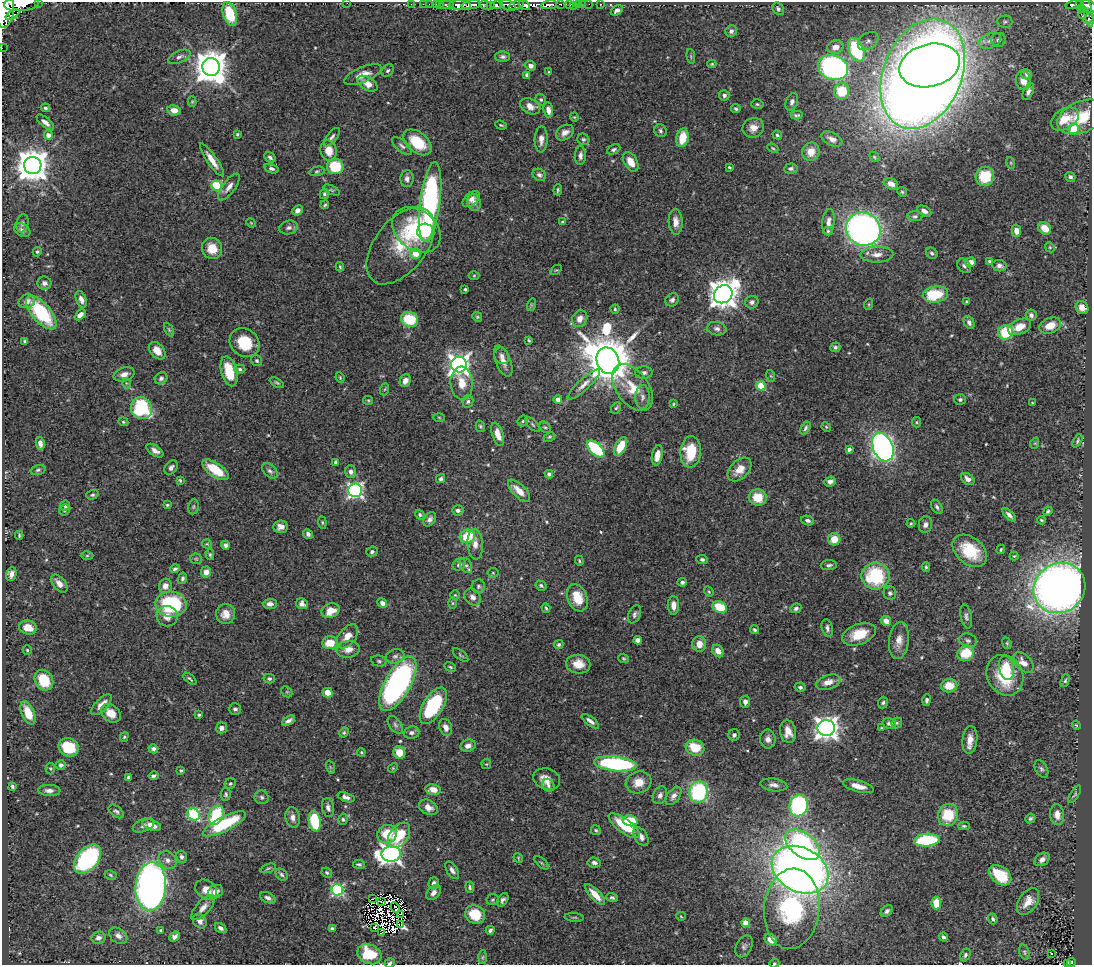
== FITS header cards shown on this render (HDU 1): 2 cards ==
NAXIS1  =                 1090
NAXIS2  =                  963

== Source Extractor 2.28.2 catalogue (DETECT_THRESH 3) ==
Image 1090 x 963 px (HDU 1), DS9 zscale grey, 1 PNG px = 1 image px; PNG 1094 x 967 px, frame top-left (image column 1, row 963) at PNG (2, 2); each listed source drawn as its Kron ellipse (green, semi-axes under 4 px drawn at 4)
Background 1.19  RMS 0.029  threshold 0.0872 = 3 sigma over >= 5 px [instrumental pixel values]
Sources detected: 546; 10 with non-positive FLUX_AUTO (blend fragments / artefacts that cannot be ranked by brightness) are neither listed nor drawn; of the other 536, the 500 brightest by FLUX_AUTO listed and drawn (36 fainter detections omitted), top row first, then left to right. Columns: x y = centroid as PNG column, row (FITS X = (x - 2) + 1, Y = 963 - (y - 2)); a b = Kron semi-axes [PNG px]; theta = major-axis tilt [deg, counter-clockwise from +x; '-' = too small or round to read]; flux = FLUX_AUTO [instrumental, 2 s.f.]
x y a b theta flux
38 2 2 2 - 44
347 3 2 2 - 11
21 4 17 7 5 3100
411 4 2 2 - 12
423 4 2 2 - 13
429 4 2 2 - 17
436 4 2 2 - 17
440 4 3 2 - 30
560 4 3 3 - 120
569 4 4 3 - 380
578 4 3 3 - 44
583 4 2 2 - 11
589 4 2 2 - 14
600 4 3 2 - 15
1080 4 4 3 - 260
447 5 7 3 1 130
460 5 11 4 -4 1700
471 5 9 3 9 1600
485 5 6 4 -14 180
497 5 6 3 10 1000
508 5 8 5 -27 620
516 5 8 4 21 480
524 5 6 3 -32 1500
549 5 8 4 10 1500
1074 5 8 3 10 200
491 6 4 3 - 340
574 6 3 2 - 27
1089 6 8 5 -32 730
1081 8 4 3 - 88
778 9 7 5 -52 4.6
5 10 18 9 85 6200
617 10 7 4 29 5.8
1088 12 16 4 -77 150
1083 13 6 3 71 30
230 14 12 6 -72 80
12 15 7 4 32 550
1088 18 6 3 51 120
1005 22 7 6 - 4.6
731 31 6 5 - 6.1
998 40 7 7 - 7.2
868 41 11 8 35 8.4
990 41 11 7 26 12
835 47 8 6 16 18
2 48 2 2 - 10
856 50 12 7 -68 180
691 56 7 3 -84 2.4
179 57 12 6 23 8.4
503 57 7 5 0 5.2
712 64 4 4 - 2.4
930 65 31 21 14 2100
531 66 5 4 - 7.5
211 67 9 9 - 4300
833 67 15 12 -21 500
388 71 7 5 44 4.1
549 72 4 4 - 2
923 74 57 39 67 4600
1027 74 5 5 - 5.4
363 75 20 7 22 20
527 75 4 3 - 5
1023 81 9 7 -83 18
367 84 11 6 -32 21
842 91 8 7 - 69
1028 91 9 5 65 7.3
724 95 5 5 - 5.2
541 100 6 5 - 3.6
192 102 5 4 - 2.2
792 102 9 6 68 6.8
757 104 6 4 -16 2.8
530 106 11 7 -27 16
46 108 5 4 - 4.1
736 109 5 4 - 4
174 110 7 5 -9 20
548 110 7 5 -82 12
797 115 6 3 -2 3.3
574 117 4 4 - 2
1081 117 25 15 23 68
1065 119 15 10 32 38
45 122 11 5 -40 11
501 125 6 3 -19 2.3
753 128 11 9 23 19
1074 129 5 5 - 85
660 131 7 6 - 4.8
565 133 10 7 33 12
237 134 3 3 - 2.4
48 135 4 4 - 12
777 135 5 4 - 3.3
332 137 11 5 51 5.7
682 138 9 6 78 48
541 139 13 6 88 12
583 139 6 5 - 3.6
832 139 11 6 -25 12
417 142 16 10 -39 72
402 146 12 5 -40 6.2
773 148 6 4 -23 2.5
614 149 7 4 28 4.1
329 151 10 8 -80 25
811 152 9 8 - 24
580 156 9 5 88 7.5
270 157 6 4 -30 5.3
874 157 5 4 - 2.9
212 160 19 5 -56 21
631 162 10 6 -60 22
1011 163 6 4 -72 2.4
33 165 8 8 - 4100
335 166 8 7 - 78
729 167 3 3 - 2.3
791 168 7 5 5 5
271 169 7 4 -16 5.5
317 171 8 4 14 3.6
539 175 7 5 -35 6.9
985 176 10 9 - 72
1070 177 5 5 - 4.7
407 179 8 6 87 8.1
891 184 7 5 -25 14
217 185 5 5 - 140
229 187 16 6 54 13
331 190 9 4 -26 3
558 190 5 3 - 2.9
902 192 5 4 - 2.8
324 194 5 4 - 3.8
471 199 10 6 41 9.1
430 202 40 10 83 510
474 202 8 6 -77 9.1
325 205 4 4 - 2.6
297 210 5 5 - 10
924 211 7 5 -26 9.8
915 216 8 5 -2 4.3
563 222 4 3 - 5.1
676 222 13 7 -88 14
828 222 13 6 84 12
22 223 9 6 78 6.3
251 223 5 4 - 2.1
289 228 9 7 12 8.1
1045 228 7 5 -40 29
863 229 17 16 - 870
22 230 8 6 -32 6.8
416 230 27 19 -39 130
828 231 5 4 - 3.7
1016 231 6 4 -77 14
426 232 9 8 - 24
400 246 45 25 52 92
1050 247 5 4 - 2.4
212 248 11 10 - 30
37 252 5 4 - 3.2
416 253 5 5 - 34
932 253 6 5 - 4.9
877 255 16 8 1 18
989 261 3 3 - 3.1
971 262 5 5 - 16
964 266 8 6 -51 5.5
999 266 7 5 -8 6.4
340 267 4 3 - 2.4
556 270 6 3 34 2.1
474 276 5 3 - 1.9
44 283 7 6 - 6.9
465 289 3 3 - 2.4
723 294 10 8 40 3000
935 294 13 8 10 83
81 299 8 5 -69 11
672 300 7 6 - 6
27 301 8 6 22 11
752 302 7 6 - 6.7
967 302 4 3 - 3
869 304 6 4 72 2.3
531 305 6 4 73 2.8
1082 308 7 6 - 15
615 309 4 4 - 2.8
41 313 20 9 -49 150
80 315 6 4 43 12
1031 315 5 5 - 5.9
477 317 5 4 - 2.8
410 319 9 7 -20 81
580 319 9 7 62 15
969 322 7 5 -63 7
1050 325 11 7 21 29
1019 327 12 7 24 26
717 329 10 6 -9 7.5
169 330 7 4 -63 2.9
1006 332 7 7 - 76
529 340 3 2 - 2.1
25 341 4 3 - 3.4
244 343 16 13 -39 62
835 347 5 4 - 3.7
157 351 10 7 -50 18
502 356 8 7 - 7.6
257 361 6 5 - 3.5
503 361 16 7 -68 15
608 361 13 11 -67 11000
459 365 8 8 - 1200
240 369 6 4 -4 3.9
229 371 15 8 -75 48
644 373 9 6 0 7.5
124 374 11 6 17 12
771 376 6 4 -71 2.3
161 378 7 5 36 4.6
340 378 5 3 - 2.4
405 381 6 5 - 14
126 383 5 3 - 2.1
277 383 8 4 -29 3.2
462 383 16 11 -86 33
584 384 21 5 43 13
761 386 5 4 - 76
633 388 26 16 -54 51
385 389 6 4 70 2.6
643 397 12 7 88 9.2
558 399 4 4 - 11
960 399 6 5 - 3.9
368 400 5 4 - 2.3
468 401 6 5 - 4.8
1032 403 3 2 - 2
673 404 4 4 - 2.1
141 408 11 10 - 180
616 408 6 4 59 3
439 417 6 3 -2 2.1
523 421 6 5 - 3.1
123 422 5 4 - 2.6
916 422 5 4 - 2.5
532 424 9 4 -46 3.6
480 426 6 4 -74 2.7
545 427 6 5 - 3.2
826 427 5 4 - 2.2
805 428 7 4 59 4.1
498 434 12 5 -73 20
549 437 6 4 27 2.8
1077 441 7 3 63 3.2
40 443 6 4 -79 12
1035 443 6 3 72 2.2
620 446 10 5 63 44
883 447 15 10 -67 900
596 449 10 6 -43 180
849 449 4 3 - 6.2
155 451 9 5 -33 9.6
691 452 15 10 86 63
657 455 10 5 78 16
336 462 4 3 - 6.7
171 468 8 5 54 7
38 470 7 4 16 3.9
215 470 15 7 -34 57
739 470 14 9 45 23
270 471 9 6 -43 6.2
351 472 6 5 - 7.6
549 474 4 3 - 4.2
441 479 5 4 - 4.2
968 479 7 5 -35 10
180 480 4 3 - 2.6
830 481 6 5 - 7.1
355 490 7 6 - 520
519 491 14 6 -45 22
92 495 6 4 18 3.6
758 497 9 8 - 41
167 505 4 3 - 2
65 506 5 5 - 5.2
193 507 8 5 83 3.5
937 507 8 5 -58 5.1
65 510 6 5 - 3.4
458 510 5 5 - 6.6
1048 511 5 4 - 3.4
420 515 5 4 - 3.6
1009 515 8 4 -45 7.7
430 519 8 5 56 7.4
808 520 6 4 -15 6.1
1041 520 4 3 - 2.3
322 522 6 4 -83 2.7
911 523 4 3 - 2.2
925 525 8 6 80 7.4
280 527 7 6 - 10
308 534 5 4 - 6.9
19 535 4 3 - 2.6
467 536 8 6 19 70
834 539 6 6 - 28
207 544 5 4 - 2.3
475 544 15 7 -86 16
225 545 4 4 - 5.7
1001 549 5 3 - 2.4
970 551 19 13 -39 78
372 552 6 5 - 4.9
210 555 5 4 - 2.8
87 556 6 4 1 2.6
1014 556 4 4 - 2.2
196 559 6 5 - 3.1
702 559 5 4 - 4.6
579 561 5 3 - 2.4
459 564 7 5 41 6.4
466 565 8 5 -61 5.3
829 565 8 5 5 5.2
926 567 4 4 - 2.8
175 569 4 3 - 4.1
206 572 5 5 - 16
493 573 5 5 - 2.6
11 574 7 5 73 9.2
875 576 14 13 - 140
182 578 6 4 77 3.9
682 582 5 4 - 5.2
59 583 10 6 -49 14
165 586 7 6 - 11
478 586 6 6 - 4.4
541 586 6 4 -30 3.8
1059 588 26 24 35 1900
709 592 5 4 - 2.5
890 593 7 6 - 4.8
455 595 5 4 - 2.6
473 597 9 7 -48 11
577 598 14 9 -69 45
382 603 5 4 - 8.5
452 603 6 4 -89 2.3
171 604 15 12 -3 180
270 604 7 5 1 8.2
302 604 6 5 - 8.7
673 605 9 5 -88 16
720 607 7 5 -22 61
546 608 5 3 - 2.9
796 608 5 4 - 5.2
331 611 9 7 18 30
226 614 10 9 - 21
635 614 9 6 65 5.7
167 616 10 10 - 18
966 617 12 5 -79 6.4
886 621 5 5 - 11
28 627 9 7 -16 28
827 628 9 5 -76 6.5
755 630 5 4 - 3.6
859 634 17 10 21 47
347 636 14 8 53 26
638 640 4 4 - 17
968 640 9 7 -17 6.3
899 641 19 10 83 20
330 643 8 6 3 38
1007 643 6 4 -69 2.6
699 644 8 7 - 19
559 645 5 4 - 4.2
348 649 12 8 8 18
27 650 4 4 - 2.6
718 651 7 5 -52 15
966 653 8 7 - 57
461 655 9 3 -39 2.9
395 656 9 7 18 6.9
624 658 5 4 - 2.3
379 661 8 5 -11 4.2
1023 663 12 7 -43 18
578 664 12 9 -5 28
450 667 6 3 -25 3
1006 668 12 7 -77 32
1005 675 21 17 -62 95
190 679 8 3 -42 3.7
269 679 5 4 - 4.4
44 680 11 9 -60 58
1065 681 7 4 71 3.3
828 682 13 7 18 18
398 684 30 13 61 520
949 686 8 6 3 35
800 687 5 4 - 4.3
287 692 6 4 -43 3.2
328 693 5 4 - 36
927 700 6 4 74 5.1
745 702 6 5 - 7.9
883 703 6 5 - 3.9
102 705 13 6 46 20
433 706 20 10 59 170
235 709 6 5 - 4.2
28 713 12 6 -67 34
111 713 11 8 -41 22
199 715 3 3 - 3.2
288 721 7 4 29 6.5
590 721 10 4 -37 7.7
889 723 7 5 -14 6.7
897 723 6 5 - 3.1
395 725 10 6 -54 5.9
1076 725 5 4 - 2.1
446 727 9 6 -69 15
221 728 6 5 - 8.1
826 728 8 8 - 1600
881 728 3 3 - 2.1
788 731 11 8 -81 21
344 732 5 4 - 3.1
412 733 8 6 6 6.4
734 735 6 5 - 5.9
124 737 5 3 - 2.4
768 739 9 7 -84 11
970 740 14 7 84 19
468 746 8 6 17 11
69 747 10 9 - 79
695 748 9 7 -20 54
153 749 5 4 - 5.2
361 752 4 4 - 2.1
399 753 6 6 - 29
486 764 5 5 - 2.3
615 764 21 7 -6 270
61 765 5 5 - 5.5
330 767 7 4 -71 2.2
50 768 6 4 -87 2.6
393 768 5 4 - 2.1
1041 769 9 6 -60 5.1
181 771 3 3 - 2.8
153 776 5 3 - 4.6
128 777 3 3 - 3.3
547 779 14 10 -20 20
639 782 13 11 18 27
230 784 6 5 - 3.4
548 785 7 5 -58 6.6
774 785 13 6 -8 9.4
12 786 4 3 - 3.8
858 786 16 5 -14 19
49 790 11 5 -3 10
433 790 7 5 -10 18
698 792 10 9 - 210
226 794 7 5 84 3.9
1075 794 10 4 59 3.2
660 795 9 7 65 7.7
674 796 10 6 54 11
262 797 7 7 - 5
346 797 9 4 -18 8
799 806 11 9 73 260
428 807 10 7 -29 15
328 808 9 6 -80 7.3
116 811 9 5 -39 4.5
193 814 6 5 - 180
216 815 10 7 64 120
948 815 11 10 - 69
1057 815 10 7 -83 17
293 818 10 7 -80 11
1030 818 5 4 - 4.7
343 819 6 4 80 3.3
315 821 10 6 -81 110
630 821 7 5 -14 69
224 824 24 7 27 130
143 825 11 6 22 7.3
152 825 10 5 -21 18
624 826 19 7 -36 77
964 826 6 4 0 3
596 830 5 5 - 2.6
387 834 10 9 - 50
399 835 14 9 54 70
641 837 10 6 -58 12
927 840 13 6 5 130
803 845 20 12 -37 380
391 854 9 7 5 1100
181 857 6 5 - 5.6
518 858 5 4 - 2.2
88 859 17 10 50 300
1042 859 8 6 34 9.4
168 860 9 8 - 11
594 862 6 5 - 6.5
542 863 8 4 -42 3.3
359 864 6 4 -8 3.2
268 868 8 4 18 3
452 870 9 5 -56 7.6
800 870 30 22 -28 1800
327 873 5 4 - 3.3
110 875 6 4 -28 2.9
282 875 7 5 -45 4
1000 875 12 8 -39 79
434 883 6 5 - 5.7
151 887 24 15 85 1200
470 887 6 4 -85 3.8
206 890 11 9 -35 20
337 890 6 6 - 280
215 892 8 6 35 13
433 893 8 6 48 9.1
595 895 13 5 -47 23
612 897 6 4 -18 3.5
268 898 8 5 -23 6.9
372 899 2 2 - 2.1
493 900 6 5 - 3.2
503 900 7 5 57 5.8
382 901 3 3 - 2
1028 902 15 9 55 24
936 903 6 5 - 34
203 908 16 7 48 12
395 908 5 2 - 2
792 909 40 27 84 270
887 911 7 4 41 5.5
401 914 4 2 - 2.8
475 914 10 9 - 51
681 916 5 4 - 1.9
574 917 10 4 -4 2.9
993 919 5 4 - 3.7
200 921 8 6 -57 10
746 923 4 4 - 38
401 924 4 2 - 6.6
221 928 6 4 -35 6.7
374 928 3 2 - 4.3
332 929 4 4 - 6.5
161 930 3 3 - 2.4
490 930 4 3 - 4.3
381 933 4 2 - 2.4
118 936 10 7 -36 11
174 937 6 4 42 7.1
943 937 4 4 - 3.9
99 938 7 6 - 8
771 940 7 5 -35 20
744 946 11 7 62 7.4
1024 952 8 5 -73 3.4
369 954 12 9 -26 76
1051 954 3 3 - 4
965 955 7 5 63 4.6
483 957 7 4 88 2.6
1071 962 4 3 - 44
390 963 5 4 - 4
774 963 5 4 - 2.2
1067 964 3 2 - 7.8
At the frame edge (FLAGS 8, measured only in part): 11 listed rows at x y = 38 2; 347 3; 21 4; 1089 6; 5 10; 1088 18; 2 48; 1071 962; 390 963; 774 963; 1067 964
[36 fainter detections neither listed nor drawn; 10 non-positive-flux detections neither listed nor drawn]